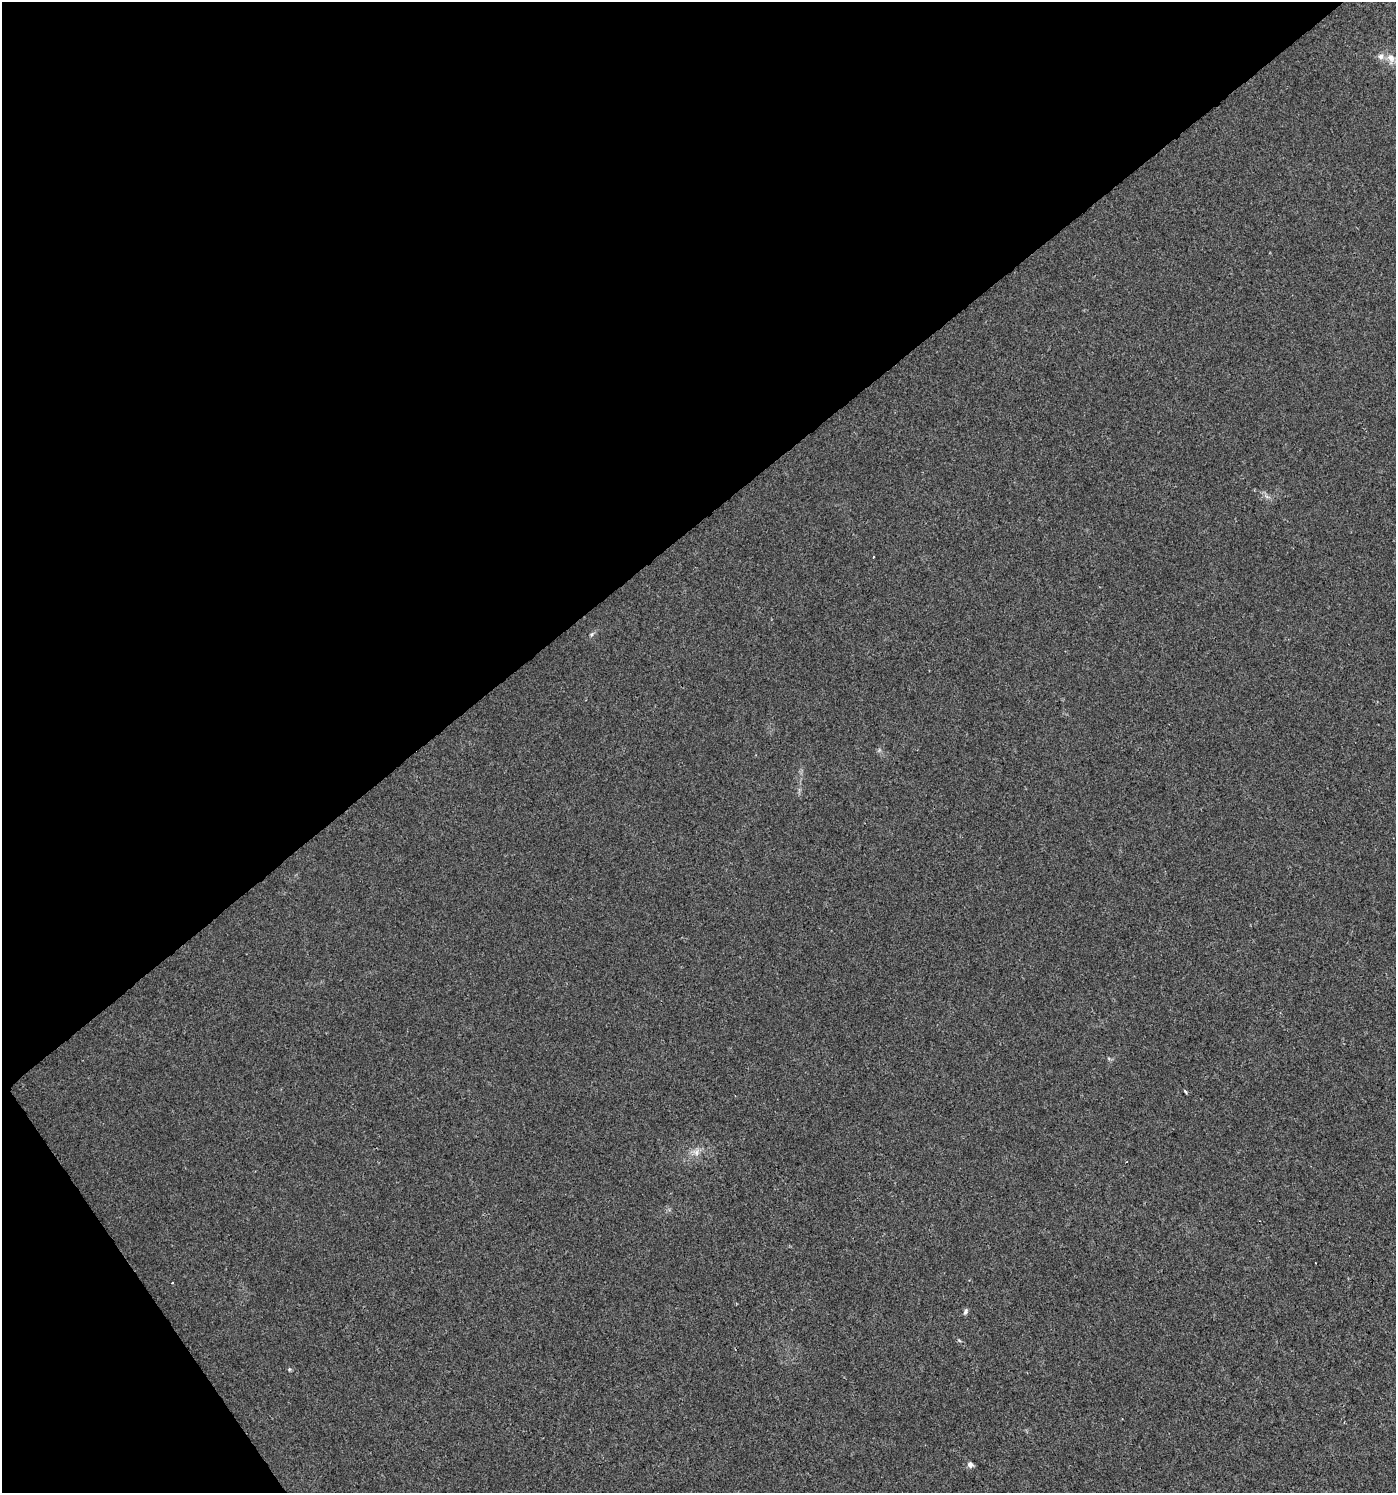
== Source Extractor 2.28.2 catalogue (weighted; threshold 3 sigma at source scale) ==
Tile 5 of 4 x 4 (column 1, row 2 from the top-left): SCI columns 213-1606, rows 2989-4479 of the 5921 x 5985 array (HDU 1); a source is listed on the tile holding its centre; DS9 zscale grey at full resolution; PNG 1398 x 1495 px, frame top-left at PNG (2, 2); no overlay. Shown black and unused: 38% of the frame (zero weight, under 2 of 3 exposures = <1% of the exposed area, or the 3 px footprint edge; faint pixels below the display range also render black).
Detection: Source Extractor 2.28.2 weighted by HDU 2 'WHT'; one run over the whole footprint, this tile lists its part. Background 0.00424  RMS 0.0034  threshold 0.0154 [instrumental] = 3 sigma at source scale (4.5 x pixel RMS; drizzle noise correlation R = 1.50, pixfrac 1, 0.0396/0.0396 arcsec/px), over >= 5 px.
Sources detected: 11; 1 inside a brighter listed object's ellipse — not listed separately; the other 10 listed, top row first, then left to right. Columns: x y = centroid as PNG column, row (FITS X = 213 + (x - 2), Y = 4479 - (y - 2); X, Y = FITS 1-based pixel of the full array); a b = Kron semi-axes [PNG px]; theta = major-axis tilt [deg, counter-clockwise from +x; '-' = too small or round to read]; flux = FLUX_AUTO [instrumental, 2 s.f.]
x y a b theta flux
1391 58 14 10 -52 3.2
1267 497 7 4 -20 0.8
874 557 3 2 - 0.28
591 634 7 5 41 0.68
1185 1091 4 3 - 1.1
696 1152 11 9 39 2.3
172 1283 3 2 - 0.36
965 1311 8 5 72 0.8
289 1369 6 3 -72 0.4
970 1464 6 6 - 1.6